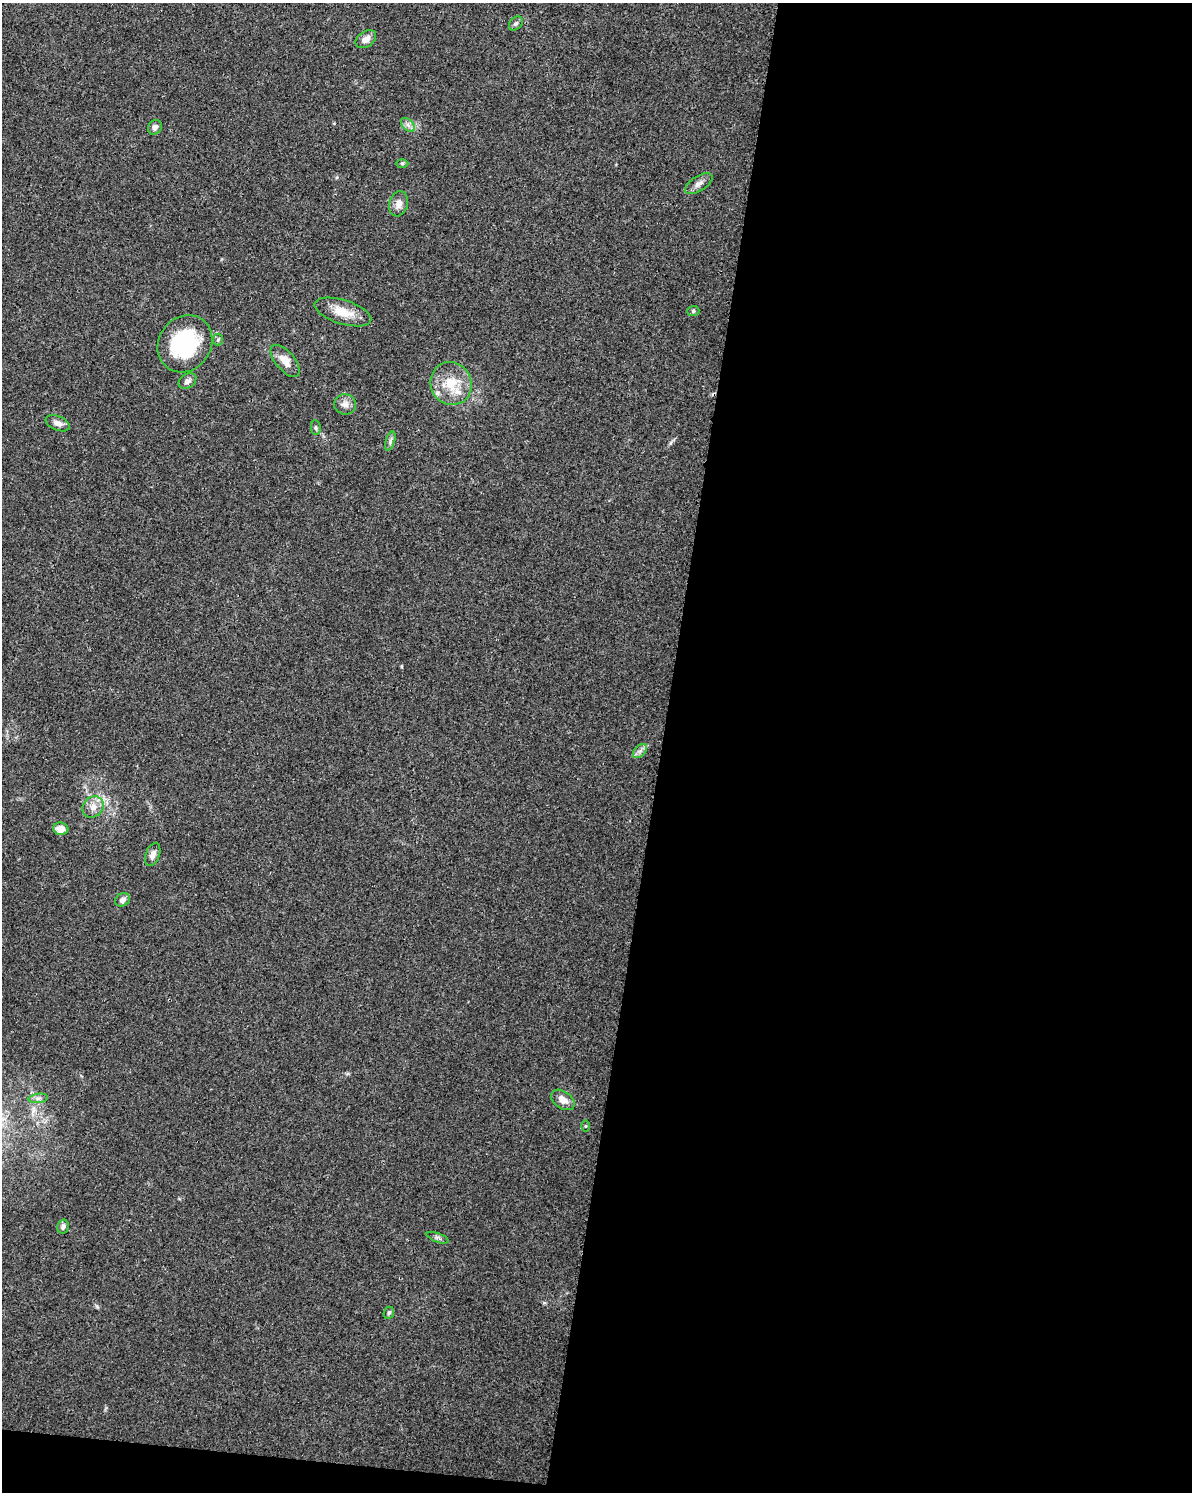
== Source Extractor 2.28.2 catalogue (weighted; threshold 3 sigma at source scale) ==
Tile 12 of 4 x 3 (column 4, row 3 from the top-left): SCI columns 3573-4762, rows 232-1721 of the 4784 x 4997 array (HDU 1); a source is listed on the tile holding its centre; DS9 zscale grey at full resolution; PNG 1194 x 1494 px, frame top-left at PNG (2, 3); each listed source drawn as its Kron ellipse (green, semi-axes under 4 px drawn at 4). Shown black and unused: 46% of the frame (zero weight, under 3 of 4 exposures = <1% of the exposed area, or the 3 px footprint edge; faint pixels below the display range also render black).
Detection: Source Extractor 2.28.2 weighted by HDU 2 'WHT'; one run over the whole footprint, this tile lists its part. Background 0.0366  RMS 0.0034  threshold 0.0152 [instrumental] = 3 sigma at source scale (4.5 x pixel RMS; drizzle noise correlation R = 1.50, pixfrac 1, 0.0396/0.0396 arcsec/px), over >= 5 px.
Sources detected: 32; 1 cosmic-ray / hot-pixel residue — neither listed nor drawn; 2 inside a brighter listed object's ellipse — not listed separately; the other 29 listed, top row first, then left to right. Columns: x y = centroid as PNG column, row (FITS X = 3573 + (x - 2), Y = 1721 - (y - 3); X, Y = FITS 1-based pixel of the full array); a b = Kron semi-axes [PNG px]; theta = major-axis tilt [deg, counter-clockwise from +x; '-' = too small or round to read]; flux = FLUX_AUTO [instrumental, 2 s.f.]
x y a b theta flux
516 24 8 5 47 0.79
366 39 11 7 35 2.4
408 125 8 5 -45 1.3
155 127 7 6 - 1.5
402 163 6 4 0 0.43
699 183 15 7 32 2
399 204 13 9 75 2.5
693 311 6 5 - 0.54
343 312 29 12 -17 6.6
218 340 6 5 - 0.57
185 344 30 26 54 31
285 361 19 9 -50 3.8
187 381 9 7 34 1.4
451 383 22 20 -60 9.5
345 404 11 10 - 2.1
58 423 13 7 -23 2
316 428 7 5 -83 0.67
390 441 10 4 72 0.86
640 751 8 5 45 1.2
93 807 11 10 - 2.8
61 829 8 6 -3 3.3
153 854 12 7 70 1.9
123 900 8 6 35 1.4
38 1098 9 4 8 1.1
563 1100 13 8 -35 2.9
585 1126 5 3 - 0.32
63 1227 7 5 75 1.3
438 1238 11 4 -20 0.89
389 1313 6 5 - 0.62